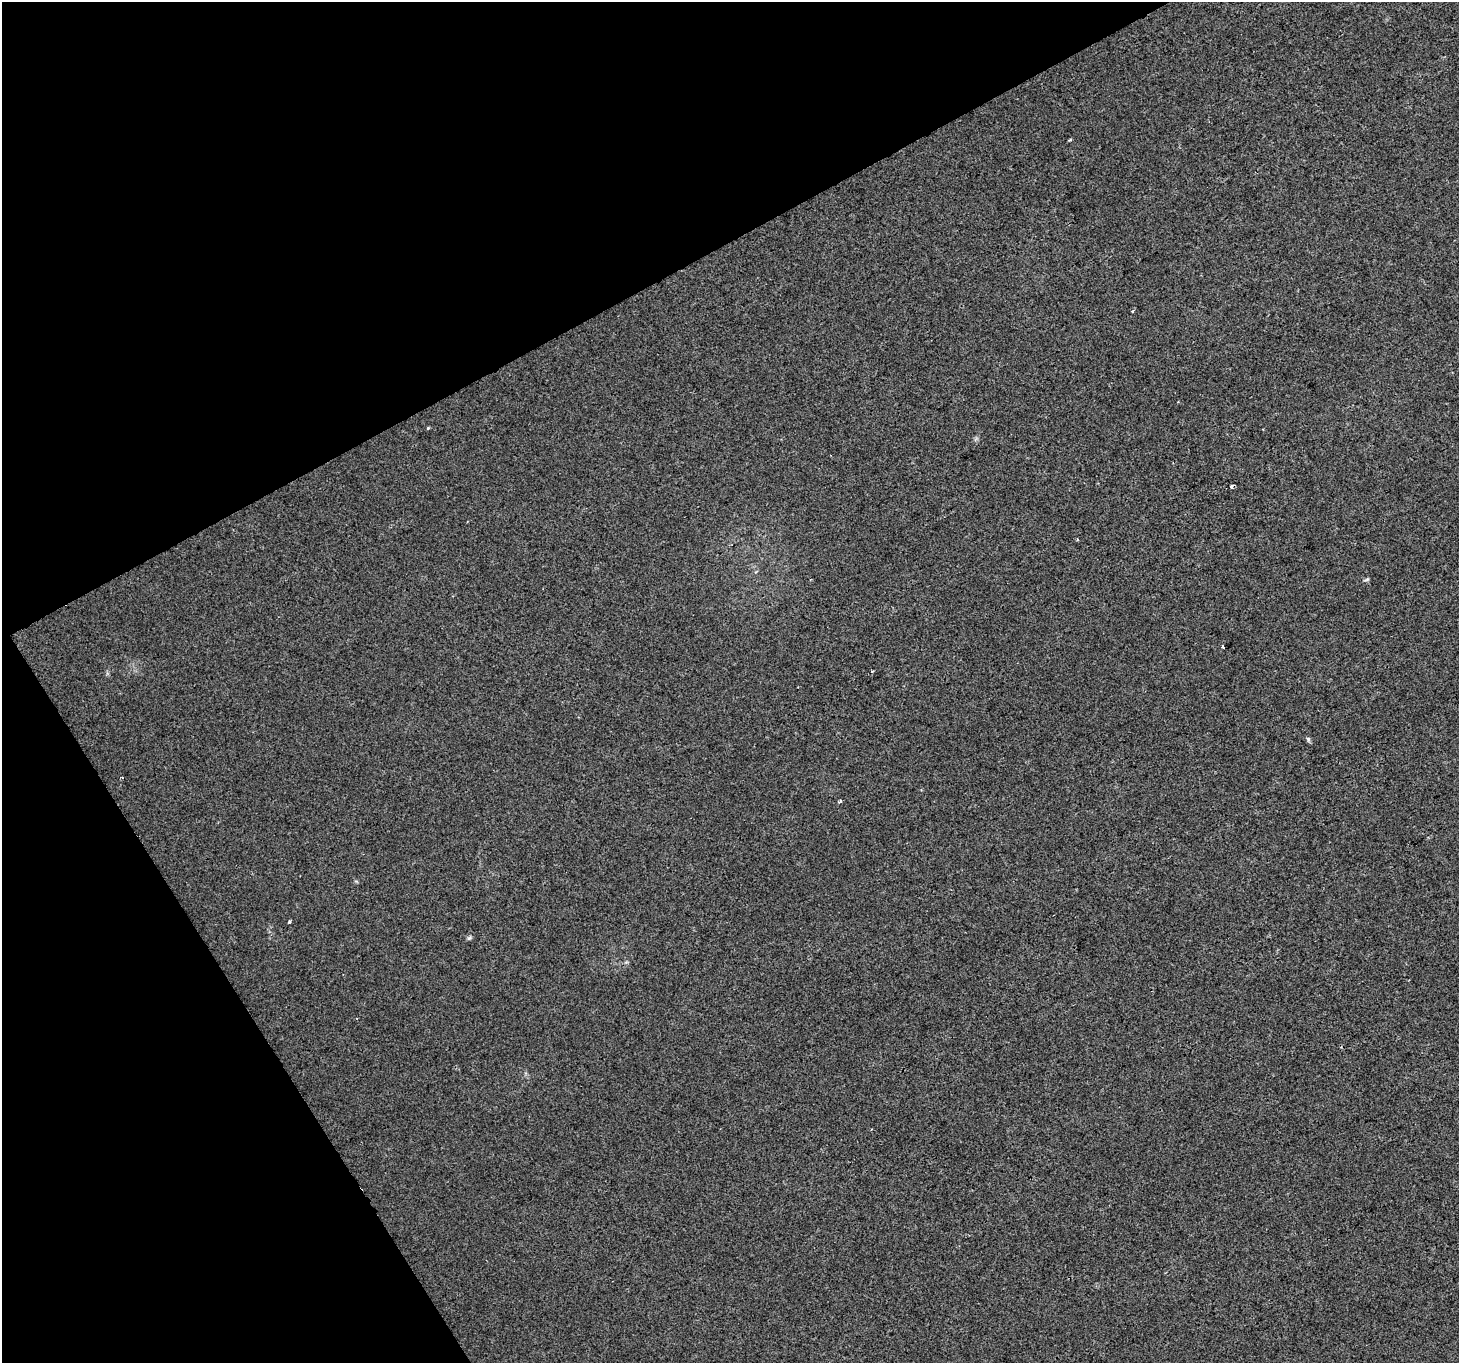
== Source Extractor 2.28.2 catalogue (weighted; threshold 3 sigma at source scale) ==
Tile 5 of 4 x 4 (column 1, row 2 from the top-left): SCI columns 3-1459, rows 2894-4254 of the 5830 x 5725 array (HDU 1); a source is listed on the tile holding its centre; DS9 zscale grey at full resolution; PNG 1461 x 1365 px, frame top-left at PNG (2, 2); no overlay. Shown black and unused: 28% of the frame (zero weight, under 2 of 3 exposures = <1% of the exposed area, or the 3 px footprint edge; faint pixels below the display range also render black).
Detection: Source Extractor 2.28.2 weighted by HDU 2 'WHT'; one run over the whole footprint, this tile lists its part. Background 0.00705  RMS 0.0048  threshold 0.0216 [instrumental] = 3 sigma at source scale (4.5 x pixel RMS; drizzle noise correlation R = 1.50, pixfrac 1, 0.0396/0.0396 arcsec/px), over >= 5 px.
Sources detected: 10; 1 cosmic-ray / hot-pixel residue — not listed; the other 9 listed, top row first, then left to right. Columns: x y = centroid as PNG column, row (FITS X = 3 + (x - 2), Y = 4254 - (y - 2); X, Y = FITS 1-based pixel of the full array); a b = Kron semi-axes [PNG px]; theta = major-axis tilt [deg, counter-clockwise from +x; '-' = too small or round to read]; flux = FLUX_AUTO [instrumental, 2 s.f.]
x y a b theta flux
1070 140 3 3 - 0.96
1132 311 3 2 - 0.77
1077 539 3 3 - 0.58
1367 579 7 4 29 0.72
1223 647 4 3 - 2
1308 739 7 5 -46 0.85
840 801 3 3 - 0.88
289 922 3 3 - 0.72
469 938 6 5 - 0.82